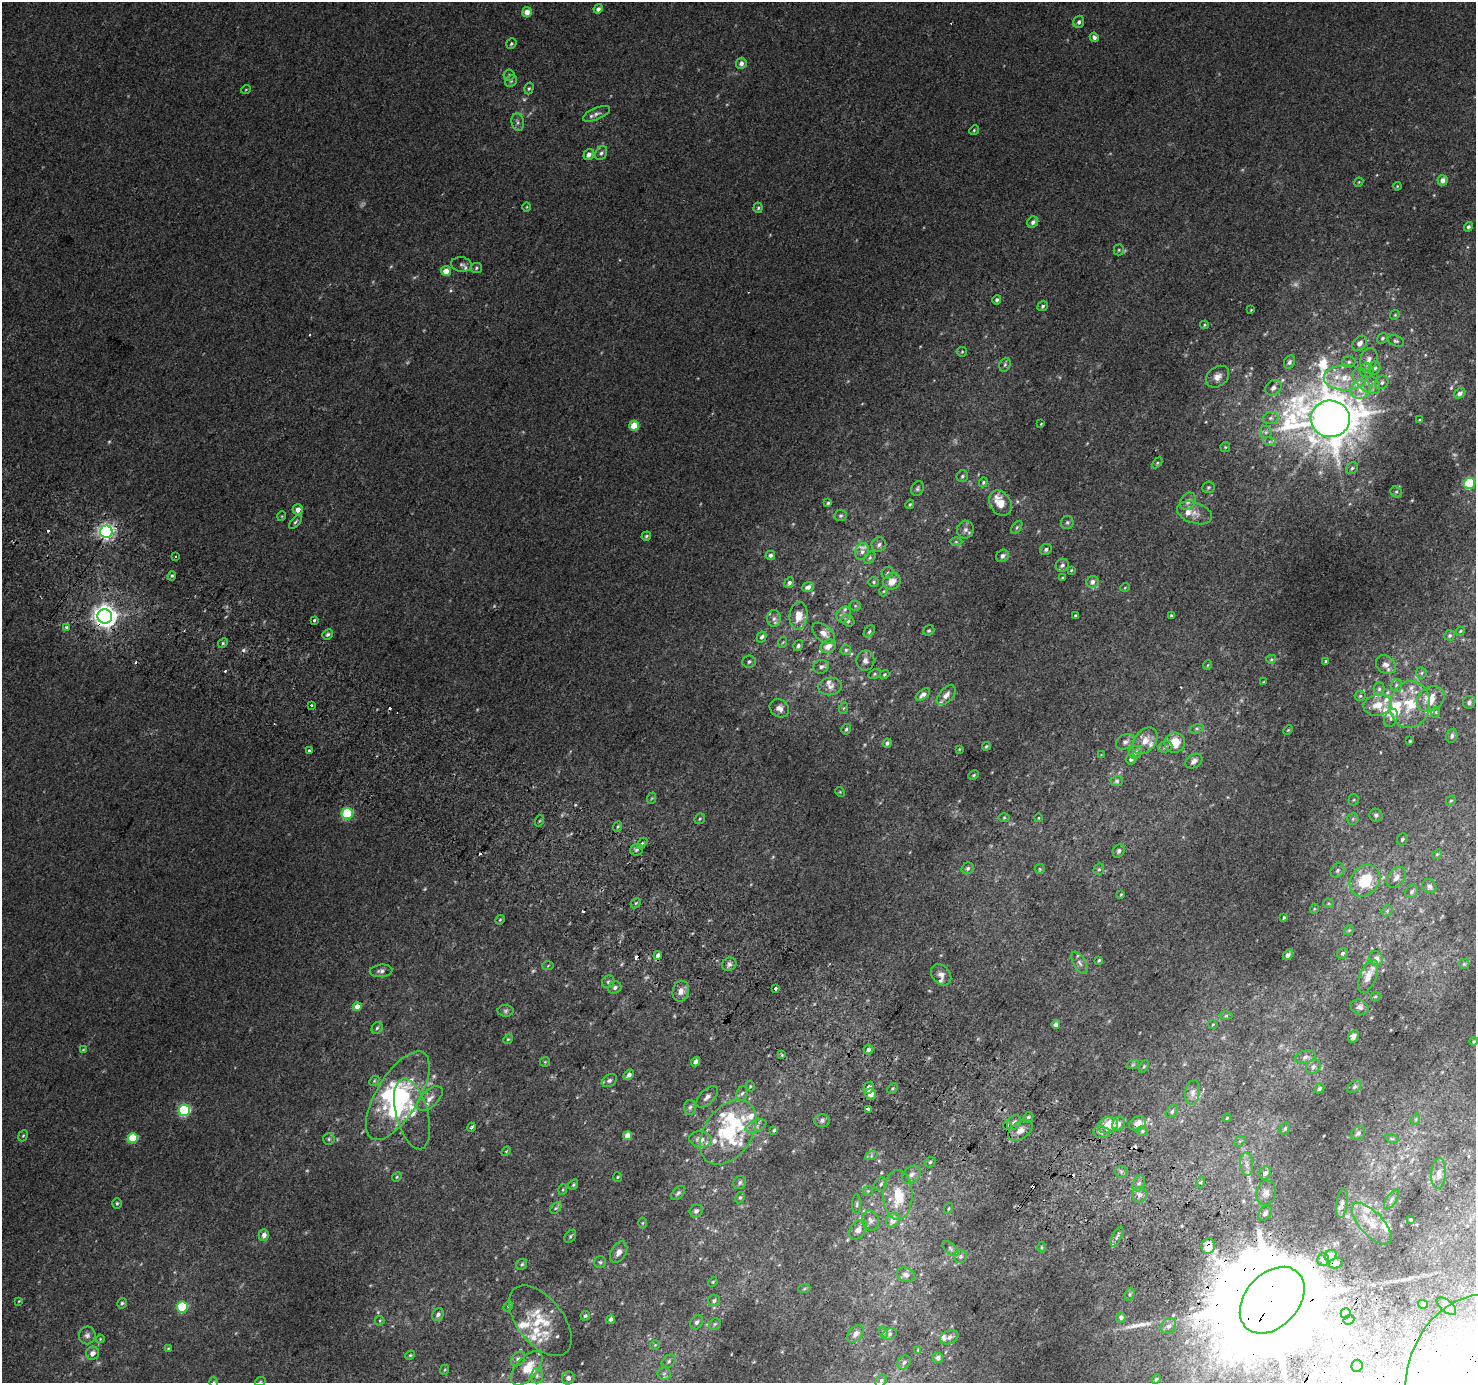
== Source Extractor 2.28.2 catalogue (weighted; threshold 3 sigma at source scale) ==
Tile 6 of 4 x 4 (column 2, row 2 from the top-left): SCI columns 1505-2978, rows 3051-4431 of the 5950 x 6035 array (HDU 1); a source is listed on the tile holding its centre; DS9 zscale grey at full resolution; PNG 1478 x 1385 px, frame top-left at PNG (2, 2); each listed source drawn as its Kron ellipse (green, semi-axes under 4 px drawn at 4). Shown black and unused: <1% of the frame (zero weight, under 2 of 3 exposures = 2% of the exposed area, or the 3 px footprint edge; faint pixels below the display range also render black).
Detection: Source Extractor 2.28.2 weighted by HDU 2 'WHT'; one run over the whole footprint, this tile lists its part. Background 0.0128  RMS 0.0073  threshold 0.0328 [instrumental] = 3 sigma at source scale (4.5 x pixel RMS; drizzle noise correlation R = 1.50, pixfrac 1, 0.0396/0.0396 arcsec/px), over >= 5 px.
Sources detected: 456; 14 too faint to see at this stretch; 5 inside a brighter object's white glare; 16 cosmic-ray / hot-pixel residue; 1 long thin detection or spike segment (spike, bleed or trail) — neither listed nor drawn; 44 inside a brighter listed object's ellipse — not listed separately; the other 376 listed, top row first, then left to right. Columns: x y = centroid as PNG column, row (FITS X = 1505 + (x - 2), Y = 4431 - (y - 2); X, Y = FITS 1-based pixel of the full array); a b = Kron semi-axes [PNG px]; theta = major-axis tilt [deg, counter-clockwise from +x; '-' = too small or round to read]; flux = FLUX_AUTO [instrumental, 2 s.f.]
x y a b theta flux
598 9 5 4 - 2.7
527 12 5 4 - 7.7
1079 22 6 5 - 2.1
1094 37 5 4 - 2.3
511 44 5 4 - 1.2
741 63 5 5 - 3.4
509 75 5 5 - 1.2
511 81 6 5 - 1.3
529 88 6 4 72 1.1
246 89 5 3 - 0.58
596 114 14 6 23 3.3
518 122 9 6 -82 2.4
974 130 5 4 - 0.88
601 153 7 5 60 1.8
589 154 6 5 - 3.2
1443 180 5 5 - 4.5
1359 182 5 3 - 0.64
1397 186 4 3 - 0.61
527 207 5 3 - 0.67
758 208 5 4 - 1.1
1033 222 6 5 - 2.6
1468 227 5 4 - 1.6
1119 250 5 5 - 1.1
461 264 10 7 -9 2.6
476 268 6 5 - 1.2
446 271 5 4 - 7.7
997 300 5 4 - 2
1043 306 5 4 - 1.4
1251 310 3 2 - 0.51
1395 315 5 4 - 0.96
1205 325 4 3 - 0.83
1382 338 6 5 - 1.3
1396 341 8 5 -21 1.4
1360 343 8 6 48 3.7
962 352 5 4 - 0.85
1369 359 11 8 69 4.1
1289 362 7 5 65 1.6
1349 362 6 5 - 1.7
1005 365 7 5 69 1.4
1375 368 6 5 - 1.9
1366 370 7 7 - 2.1
1218 377 13 9 38 4.8
1345 378 21 12 -1 15
1366 381 16 8 -42 7.4
1382 382 7 6 - 2.1
1273 388 9 7 39 2.9
1361 389 10 9 - 6.5
1460 393 6 5 - 3
1271 418 8 6 15 2.1
1330 419 19 18 - 3400
1419 420 4 3 - 0.64
1041 424 3 3 - 0.5
634 426 5 5 - 19
1266 432 6 6 - 1.7
1270 442 6 4 -17 1.5
1225 447 5 5 - 0.8
1157 463 6 4 46 0.92
1352 468 6 5 - 1.5
962 476 6 5 - 1.4
983 482 5 4 - 0.92
1469 483 5 5 - 54
1208 487 6 5 - 1.3
918 488 7 6 - 1.6
1396 492 6 5 - 1.4
1188 501 9 7 54 3.6
828 503 4 4 - 0.99
1000 503 13 10 -54 10
910 504 5 4 - 0.99
298 509 5 5 - 5.4
1194 513 18 10 -19 6.7
282 516 5 3 - 0.58
841 516 6 5 - 1.3
295 522 8 4 51 1.3
1067 522 7 6 - 1.4
1017 527 7 4 55 1.1
965 530 9 8 - 3.3
106 532 6 6 - 230
646 536 5 4 - 1.1
956 542 6 4 -1 1.1
879 545 7 7 - 2.2
1046 549 6 5 - 1.9
862 552 8 6 76 2.5
770 555 5 4 - 2.5
175 556 2 2 - 0.97
1002 556 7 5 46 2.4
870 558 7 4 53 1.2
1062 565 7 6 - 2.1
1071 570 3 3 - 0.6
888 573 6 5 - 1.3
172 576 5 4 - 1.1
1062 578 4 3 - 0.75
892 581 9 8 - 7.6
874 582 5 5 - 1.2
1092 582 6 5 - 3.6
789 583 5 4 - 2.1
808 587 6 5 - 3.1
1125 587 5 3 - 0.55
884 591 5 3 - 0.74
855 606 5 5 - 0.99
844 614 8 6 57 2.5
1075 615 3 3 - 0.69
105 616 7 7 - 640
799 616 14 9 85 8.9
1171 616 4 3 - 0.73
774 618 8 6 89 2.7
314 620 3 3 - 0.93
848 621 7 5 -32 2.4
67 627 3 3 - 4.3
929 630 6 5 - 1.2
869 631 7 4 52 1.3
1460 631 5 4 - 0.68
824 633 13 7 -42 5.3
328 634 5 5 - 1.5
1450 635 5 5 - 1.2
761 637 6 4 61 1.9
783 642 6 3 71 0.72
223 643 5 4 - 1.1
798 646 6 4 57 1.8
828 646 8 6 31 6.8
846 650 5 5 - 1.2
1271 659 5 4 - 0.93
749 661 7 6 - 1.7
865 661 10 9 - 3.2
1326 661 3 3 - 1.1
1208 665 5 3 - 0.65
1386 665 11 8 -38 4.6
821 667 7 6 - 2.5
1421 673 6 5 - 1.2
874 674 6 4 28 1.1
884 674 5 4 - 0.91
1263 682 3 2 - 0.54
1396 685 6 5 - 1.5
830 686 12 9 5 4.4
1379 689 6 5 - 1.5
923 695 8 4 38 3.4
946 695 12 7 48 4.2
1360 696 5 5 - 1
1431 699 15 11 34 12
1469 702 6 6 - 2
1410 704 23 20 78 25
311 705 3 3 - 1.6
1378 705 14 10 10 11
779 708 10 8 -39 4.7
844 708 6 3 70 0.79
1436 712 5 3 - 0.73
1391 718 9 6 65 2.2
846 729 6 5 - 1.3
1197 729 7 4 19 1.3
1288 730 5 3 - 0.64
1452 736 7 5 74 2
1145 741 15 10 51 8.3
1410 741 3 3 - 0.71
1125 742 10 7 30 3
887 743 5 4 - 1.6
1175 743 10 10 - 14
986 746 4 3 - 0.89
1165 747 7 5 18 1.9
959 749 4 3 - 0.69
309 751 3 3 - 1.7
1136 752 7 6 - 2.4
1101 755 4 4 - 0.56
1131 759 5 5 - 1.9
1194 761 9 6 31 3.5
974 775 5 4 - 1
1117 781 6 5 - 1.4
840 792 5 4 - 0.79
652 798 6 3 70 0.95
1354 800 5 5 - 1
1451 801 5 4 - 0.96
347 814 5 5 - 56
1376 815 6 6 - 1.9
1004 818 5 3 - 0.72
1038 818 4 3 - 0.49
700 819 5 4 - 1.1
1353 819 6 5 - 1.3
539 821 6 3 70 0.75
617 827 5 3 - 0.88
1402 839 6 5 - 1.4
642 843 6 4 44 1
637 850 6 5 - 1.7
1119 851 7 5 56 2
1437 854 5 4 - 0.91
968 868 6 5 - 1.6
1040 869 5 4 - 0.87
1099 869 6 5 - 1.1
1337 870 8 6 48 2
1396 877 12 8 52 4.5
1365 881 17 14 51 25
1429 886 7 6 - 2.4
1412 892 7 5 47 1.8
1121 894 4 4 - 0.63
636 903 6 4 45 1.1
1328 903 5 5 - 0.87
1314 909 5 3 - 0.61
1387 911 6 4 49 1.2
1284 917 4 3 - 0.91
500 920 5 4 - 0.83
1349 930 5 4 - 0.82
1342 953 6 5 - 1.7
658 955 4 3 - 9.1
1288 955 6 4 48 3.2
1376 958 7 6 - 3.4
1099 960 3 3 - 0.86
1080 963 12 6 -60 3
729 964 7 6 - 2.1
1464 964 5 5 - 1
548 966 5 3 - 0.72
381 971 11 6 5 2.6
941 975 12 9 -48 4.1
1368 976 17 8 68 7.4
608 982 6 6 - 1.6
615 988 7 5 34 2.1
776 988 3 3 - 3.4
681 991 10 8 78 4.8
1375 997 5 3 - 0.73
357 1007 4 4 - 5.6
1360 1007 9 7 -22 2.7
505 1011 8 6 1 1.6
1226 1016 6 4 1 1.1
1056 1024 4 4 - 3.4
1213 1024 5 4 - 0.72
377 1028 6 5 - 1.4
1353 1036 6 5 - 3.2
508 1039 5 4 - 0.84
1474 1041 4 3 - 0.8
868 1049 5 5 - 2.4
83 1050 4 4 - 0.62
782 1055 4 3 - 0.96
1305 1057 10 6 16 2.9
545 1062 5 5 - 0.81
696 1062 5 4 - 3.5
1133 1064 6 4 20 1.1
1144 1066 6 4 58 0.91
1313 1067 7 6 - 2.3
629 1075 6 4 45 2.6
374 1081 6 4 46 1.1
609 1081 8 6 32 1.8
750 1086 5 3 - 0.73
1355 1087 8 5 38 1.5
869 1088 6 5 - 3.5
1319 1088 5 4 - 1.2
892 1089 6 4 45 0.94
1193 1092 12 7 78 3.5
742 1093 7 5 66 1.7
871 1094 6 5 - 5.7
398 1096 50 21 59 63
707 1097 13 7 44 3.5
430 1098 16 8 43 5.7
690 1107 7 6 - 2
868 1109 4 3 - 4.2
184 1110 6 5 - 76
1172 1111 7 5 51 1.5
412 1114 36 16 -75 17
1028 1118 6 5 - 1.7
1227 1118 4 3 - 0.69
1416 1119 6 3 72 0.78
822 1120 7 6 - 1.9
1014 1123 8 6 46 2.9
1138 1123 9 7 30 4.8
1119 1124 7 6 - 2.9
1007 1125 4 3 - 3
1108 1125 10 8 21 13
756 1126 11 5 23 3.1
471 1127 5 3 - 1.1
1285 1128 6 5 - 1.4
774 1130 4 4 - 0.98
1020 1130 14 8 35 6.1
1142 1131 6 5 - 1.1
728 1132 36 23 55 69
1101 1132 8 6 -10 2.4
1358 1133 8 6 44 2
628 1135 4 4 - 9.2
23 1136 6 4 65 0.93
133 1138 5 5 - 29
329 1139 6 6 - 1.2
700 1139 11 8 -6 6.4
1392 1139 7 4 -18 1.1
1240 1141 6 4 43 1.1
506 1151 6 3 45 0.73
871 1156 6 4 19 1.3
930 1162 6 4 45 1.1
1247 1164 11 6 -85 3.8
1121 1172 6 6 - 1.6
1265 1173 7 5 64 2.5
1439 1173 15 7 86 4.6
911 1175 10 7 40 3.7
397 1177 5 4 - 0.86
617 1177 5 3 - 0.71
1201 1182 5 3 - 0.79
740 1183 7 6 - 1.6
1139 1183 8 6 72 2.3
881 1184 7 6 - 1.6
573 1185 6 4 58 1.1
563 1190 5 3 - 0.79
868 1191 5 5 - 0.95
678 1193 8 5 44 1.7
1266 1193 12 9 72 4.1
898 1195 25 14 -90 24
1140 1195 8 7 - 3.4
740 1198 6 4 62 1.1
1392 1199 11 5 56 2
117 1203 5 4 - 1.1
1342 1203 15 5 81 3
857 1204 10 4 89 1.3
556 1208 7 4 44 1.1
948 1209 6 3 71 0.78
696 1211 7 6 - 2.6
1265 1213 8 5 54 2.4
893 1220 8 6 53 6.6
1411 1220 3 2 - 0.7
870 1221 10 8 -73 3.5
642 1223 5 3 - 0.76
1372 1224 26 11 -46 12
858 1230 11 7 55 3.8
264 1235 6 5 - 3.6
570 1236 7 5 53 1.2
1117 1237 11 4 63 2.1
1208 1246 8 6 81 12
1041 1247 5 3 - 0.76
950 1249 10 5 -42 1.8
619 1252 11 7 60 4.2
960 1256 7 6 - 2
1331 1256 6 5 - 9.9
1323 1260 7 5 78 2.8
600 1262 6 6 - 1.2
1336 1263 7 5 18 2.9
522 1264 6 5 - 1.2
906 1275 9 7 -22 2.9
713 1282 5 4 - 0.84
804 1289 6 4 19 0.92
1130 1294 6 4 73 1
1272 1300 38 26 48 25000
19 1301 4 2 - 0.51
714 1301 6 5 - 1.7
122 1303 5 4 - 1.3
1423 1304 5 4 - 1.3
508 1306 5 4 - 0.87
1446 1306 12 6 -40 2.4
182 1307 5 5 - 47
1346 1313 5 5 - 14
438 1315 7 5 53 2.2
585 1316 5 4 - 1.1
1121 1317 5 5 - 2.8
611 1319 4 4 - 1.9
1349 1320 5 4 - 1.4
380 1321 5 4 - 0.79
540 1321 41 23 -52 27
697 1322 7 6 - 2.1
715 1324 6 5 - 1.1
1169 1326 8 7 - 2.5
883 1332 6 4 -73 1
855 1334 10 7 49 3.4
890 1334 8 5 28 1.6
87 1335 9 8 - 2.5
949 1337 9 6 23 2.9
100 1339 4 3 - 0.67
655 1345 5 5 - 0.99
168 1349 4 3 - 0.7
918 1350 4 4 - 0.61
92 1353 7 6 - 3.9
410 1355 5 4 - 0.87
938 1358 5 5 - 2.4
518 1359 8 6 53 2.1
669 1361 8 5 42 1.9
904 1362 7 6 - 1.8
1357 1366 6 5 - 1.7
527 1368 20 10 49 14
444 1370 5 3 - 0.71
664 1374 6 6 - 1.7
537 1376 7 6 - 1.9
568 1378 6 6 - 2.9
1156 1379 4 3 - 0.85
1474 1380 86 68 74 320
881 1381 7 5 63 1.3
214 1382 5 3 - 0.62
260 1382 5 3 - 0.68
Overlapping masked pixels (flux is a lower limit): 8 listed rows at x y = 1330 419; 106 532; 105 616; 658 955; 868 1109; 1208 1246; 1272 1300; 1474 1380
Isophote crosses this tile's border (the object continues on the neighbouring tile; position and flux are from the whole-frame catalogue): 2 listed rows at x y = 1474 1380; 214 1382